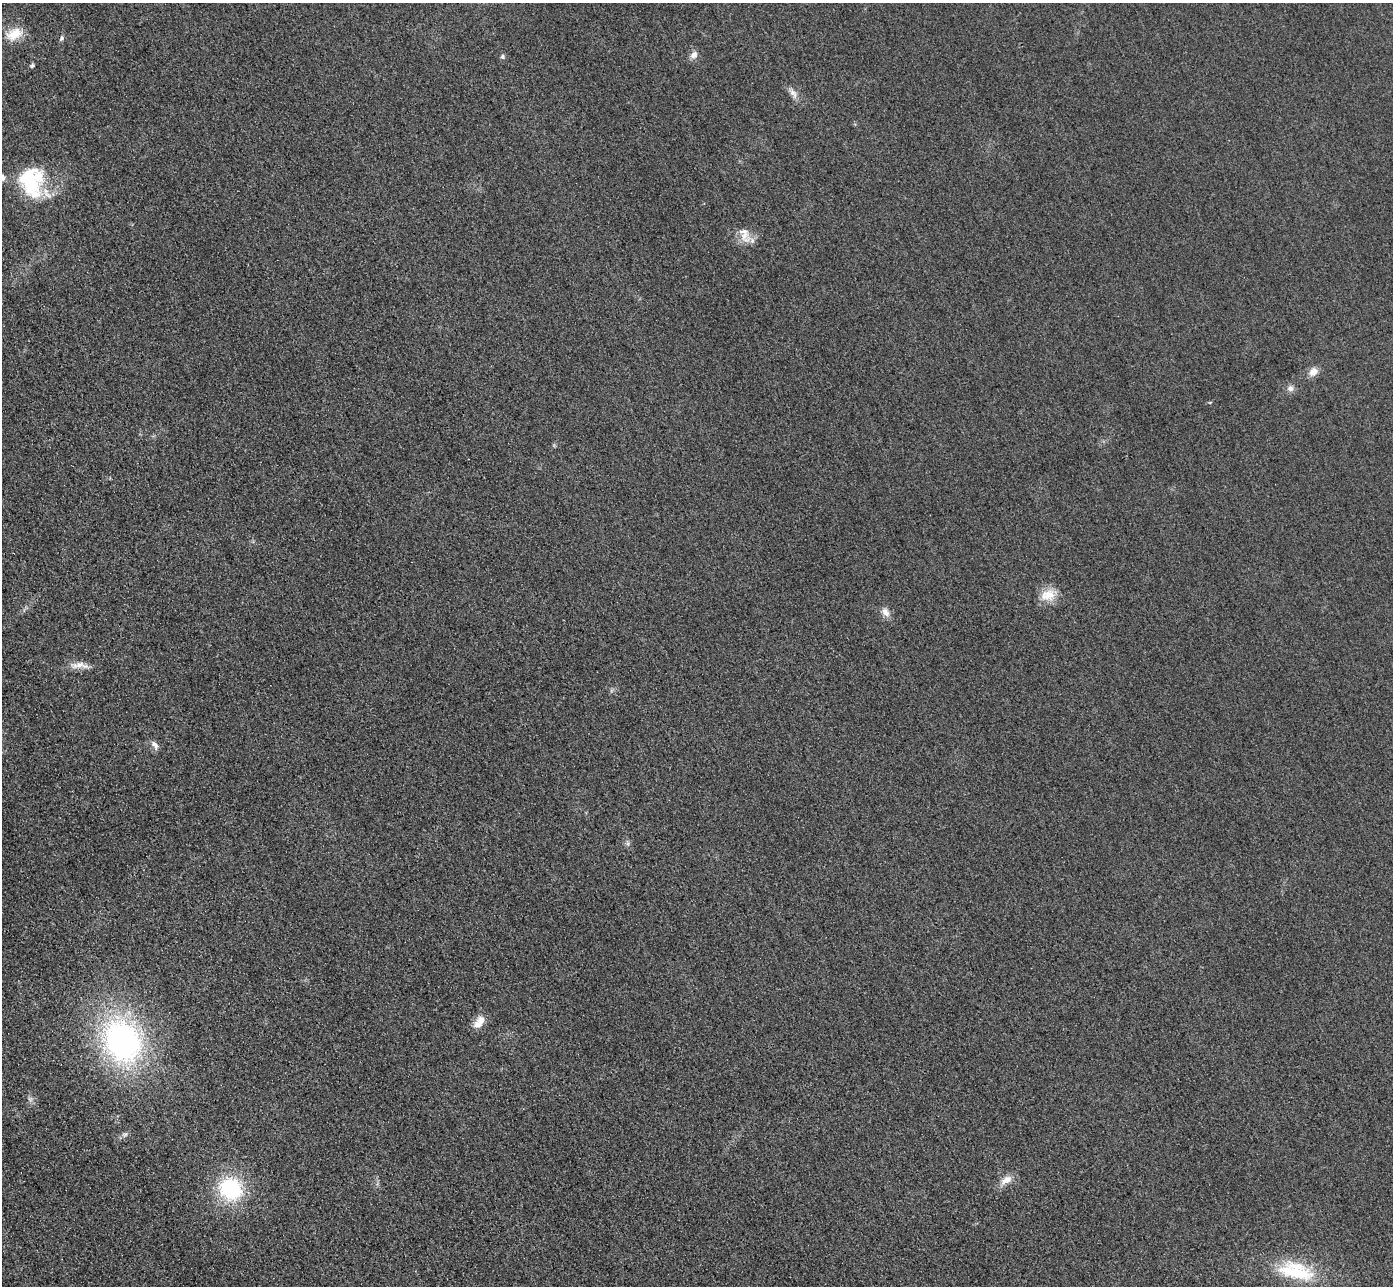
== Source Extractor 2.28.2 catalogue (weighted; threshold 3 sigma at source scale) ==
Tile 7 of 4 x 4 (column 3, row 2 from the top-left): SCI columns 2813-4203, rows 2873-4156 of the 5626 x 5614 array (HDU 1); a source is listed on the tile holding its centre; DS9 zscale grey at full resolution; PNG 1395 x 1288 px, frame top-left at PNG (2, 3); no overlay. Shown black and unused: <1% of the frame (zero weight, under 3 of 4 exposures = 3% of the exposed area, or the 3 px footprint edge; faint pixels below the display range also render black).
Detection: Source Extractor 2.28.2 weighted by HDU 2 'WHT'; one run over the whole footprint, this tile lists its part. Background 0.0828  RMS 0.017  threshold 0.0787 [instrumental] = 3 sigma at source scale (4.5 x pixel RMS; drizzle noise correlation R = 1.50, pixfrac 1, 0.05/0.05 arcsec/px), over >= 5 px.
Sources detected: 22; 2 inside a brighter listed object's ellipse — not listed separately; the other 20 listed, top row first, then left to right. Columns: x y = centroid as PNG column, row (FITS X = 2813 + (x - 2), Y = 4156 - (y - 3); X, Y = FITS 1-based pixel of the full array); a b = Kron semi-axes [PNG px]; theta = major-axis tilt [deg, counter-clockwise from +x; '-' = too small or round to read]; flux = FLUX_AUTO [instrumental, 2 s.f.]
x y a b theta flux
14 34 22 14 28 32
61 38 7 5 57 3.5
694 55 11 8 47 9.3
502 56 6 5 - 3.4
32 65 7 4 48 2.9
793 93 14 7 -50 10
30 182 40 23 -70 110
744 236 18 12 -68 22
1313 372 11 9 49 13
1290 388 9 8 - 7.5
1048 595 20 15 11 29
886 612 13 8 -58 11
78 665 20 8 10 16
155 745 13 7 -54 8.5
481 1020 15 11 33 16
123 1041 40 32 -65 480
125 1134 7 4 18 3.6
1006 1180 16 9 35 17
231 1189 23 21 -37 140
1296 1271 48 22 -14 100